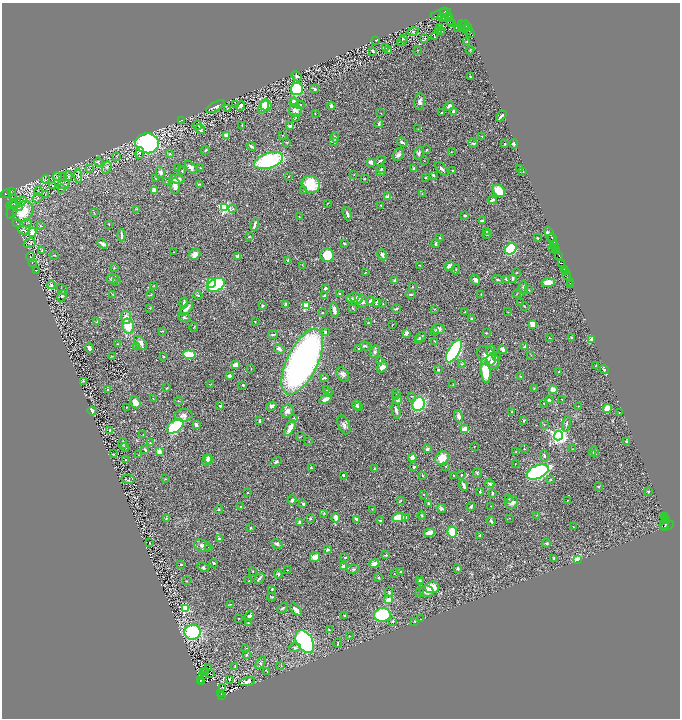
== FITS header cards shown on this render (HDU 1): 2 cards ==
NAXIS1  =                 1356
NAXIS2  =                 1432

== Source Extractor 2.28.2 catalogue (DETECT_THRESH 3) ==
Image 1356 x 1432 px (HDU 1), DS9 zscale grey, zoomed out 1/2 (1 PNG px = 2 x 2 image px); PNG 682 x 720 px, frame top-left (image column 1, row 1431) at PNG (2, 3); each listed source drawn as its Kron ellipse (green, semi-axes under 4 px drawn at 4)
Background 0.501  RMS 0.027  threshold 0.0798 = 3 sigma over >= 5 px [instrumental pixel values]
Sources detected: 554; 36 cannot appear on this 1/2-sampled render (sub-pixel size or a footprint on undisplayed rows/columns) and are neither listed nor drawn; of the other 518, the 500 brightest by FLUX_AUTO listed and drawn (18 fainter detections omitted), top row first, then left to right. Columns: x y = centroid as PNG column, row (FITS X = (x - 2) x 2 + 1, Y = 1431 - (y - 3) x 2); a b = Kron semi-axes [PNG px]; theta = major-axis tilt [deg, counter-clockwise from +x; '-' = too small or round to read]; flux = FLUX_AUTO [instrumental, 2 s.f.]
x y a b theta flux
444 13 5 3 - 820
441 14 10 3 18 210
448 16 3 2 - 500
442 17 4 2 - 200
446 17 4 2 - 490
449 18 3 2 - 17
450 21 2 1 - 120
451 23 2 1 - 54
464 25 5 3 - 590
462 26 6 4 -85 900
440 28 2 2 - 2.6
457 28 3 2 - 200
465 29 3 2 - 340
468 29 6 4 84 510
438 30 3 2 - 2.7
413 31 6 3 13 8.2
442 31 2 1 - 1.5
471 33 2 1 - 68
434 37 2 2 - 1.5
425 38 3 3 - 4
403 39 3 3 - 5
375 40 4 2 - 2.1
402 41 5 3 - 5.9
467 41 4 2 - 4
385 48 3 3 - 6.1
417 50 3 2 - 2.3
470 50 4 3 - 3.9
372 51 4 3 - 11
389 51 3 3 - 3.1
297 76 5 4 - 5.8
470 76 3 2 - 3.5
297 89 6 6 - 450
315 89 4 3 - 8.9
294 102 5 3 - 40
420 102 8 5 82 19
236 104 3 3 - 4
266 105 6 5 - 57
300 105 5 3 - 7.5
240 106 5 3 - 23
331 106 4 3 - 13
449 106 5 4 - 15
215 107 10 4 28 18
264 107 7 4 56 100
227 109 2 1 - 1.6
295 111 7 6 - 33
454 112 3 3 - 21
381 113 3 2 - 2
442 113 3 2 - 3.5
315 114 3 2 - 1.8
501 116 6 2 43 14
296 117 2 2 - 2.4
182 120 3 2 - 1.9
379 124 4 3 - 9.8
198 125 4 3 - 7.2
242 126 4 2 - 4.7
290 126 3 3 - 11
200 129 5 3 - 35
418 129 3 2 - 1.6
283 135 3 2 - 2.4
226 136 4 3 - 55
482 136 2 2 - 1.8
335 137 5 3 - 12
287 142 4 3 - 5.6
334 142 4 3 - 13
402 142 5 2 - 8.6
147 143 12 10 -6 930
473 143 5 3 - 6.4
505 144 2 2 - 3.7
514 144 4 3 - 6.5
252 146 4 2 - 17
205 150 4 2 - 5.3
426 150 3 3 - 4.7
451 152 3 2 - 2.7
140 153 6 4 85 8.9
419 153 7 4 75 10
170 154 3 3 - 5.8
398 155 6 5 - 18
117 156 3 1 - 1.6
269 161 15 7 18 440
380 161 5 2 - 7.1
424 161 3 2 - 1.7
98 162 4 3 - 4.4
370 162 3 3 - 30
107 167 6 3 71 11
191 167 8 4 -52 23
90 168 2 2 - 1.9
177 168 2 2 - 2.8
200 168 2 1 - 2.5
381 168 4 3 - 3.9
414 169 4 3 - 10
442 169 8 3 -50 14
520 169 4 2 - 5.7
182 171 3 2 - 3.6
381 171 5 4 - 9
452 171 3 2 - 4
160 172 6 4 -77 17
523 172 2 2 - 2.3
354 175 2 2 - 2.1
433 175 4 3 - 6.6
63 176 2 2 - 2.3
68 176 4 2 - 4.6
78 176 7 4 -81 11
288 176 2 2 - 3.8
57 177 4 4 - 12
425 178 2 2 - 6.2
156 179 2 2 - 1.9
177 179 8 4 -6 35
364 179 3 2 - 5
46 180 4 1 - 2.6
166 182 3 2 - 2.5
199 184 3 2 - 2.9
311 184 9 8 - 160
52 185 4 2 - 4.4
63 185 6 3 21 8.3
175 186 8 5 90 23
61 189 3 2 - 2.7
38 191 5 1 - 2.6
154 191 4 3 - 36
304 191 3 2 - 2.6
499 191 7 5 -44 74
11 192 3 2 - 2.9
422 193 3 2 - 2.1
6 194 5 3 - 4.3
45 195 2 2 - 2
387 197 3 3 - 24
38 198 5 4 - 9.3
14 199 3 2 - 3.4
492 200 5 2 - 11
13 203 8 4 28 13
18 203 9 4 24 20
328 203 2 2 - 1.8
381 205 2 2 - 3.6
16 206 7 3 -24 10
225 208 4 3 - 850
137 209 3 2 - 2.8
233 209 3 3 - 4.4
12 210 9 5 67 13
23 211 11 9 47 150
94 213 4 2 - 2.8
347 214 7 3 -73 10
465 216 3 2 - 8
299 217 2 2 - 2.1
482 221 4 2 - 7.4
16 222 3 2 - 1.9
27 223 4 3 - 4.4
109 224 2 1 - 2.4
254 225 6 2 74 21
41 226 3 2 - 3.1
24 230 6 2 -13 4.6
486 231 3 2 - 5.3
32 232 4 3 - 110
550 234 8 3 -64 280
121 235 6 2 -88 11
487 235 5 2 - 4.4
249 237 2 2 - 4.9
440 237 3 2 - 5
537 238 3 2 - 4.2
552 239 6 2 -69 590
30 243 6 3 29 9.6
344 243 2 2 - 5.3
436 243 4 3 - 8.5
103 244 6 2 -30 19
554 246 4 2 - 60
553 248 2 1 - 13
555 248 4 2 - 43
511 249 6 5 - 300
42 250 4 2 - 2.8
557 251 4 2 - 160
174 252 3 2 - 2.1
195 254 6 5 - 26
54 255 4 2 - 4.4
327 255 7 6 - 110
382 255 6 3 -62 14
559 255 4 2 - 150
238 256 4 3 - 15
30 257 5 2 - 3.2
288 260 3 2 - 13
32 263 2 2 - 1.7
562 263 3 1 - 220
302 265 2 2 - 1.7
419 265 3 2 - 1.6
449 266 5 4 - 17
114 267 2 2 - 2.7
564 269 2 1 - 29
456 270 5 2 - 3.1
36 271 3 1 - 1.6
565 271 2 1 - 7.7
517 272 3 2 - 3.1
365 273 2 2 - 2.3
567 275 4 2 - 380
513 278 4 3 - 8.1
112 279 6 4 1 8.9
506 279 4 3 - 7.6
395 280 2 2 - 35
475 280 5 4 - 21
498 280 5 2 - 6.6
116 282 3 2 - 2.8
211 283 5 4 - 95
548 283 6 4 1 42
570 283 2 1 - 5.6
52 285 4 3 - 7.9
154 285 2 2 - 1.6
216 285 9 6 29 540
571 285 2 2 - 81
412 287 2 2 - 4.5
325 288 3 2 - 12
523 288 6 3 -87 9.2
62 289 6 2 -43 6
528 290 3 2 - 2.9
112 294 3 2 - 2.7
339 294 3 2 - 4.8
411 294 5 2 - 6.3
481 294 2 1 - 2.1
517 294 4 2 - 3
150 295 4 3 - 5.2
198 295 4 3 - 6.8
62 296 6 4 67 12
324 296 3 2 - 7.3
351 298 5 3 - 25
356 298 7 5 -31 23
370 301 4 3 - 11
362 302 6 5 - 17
184 303 5 2 - 7.8
377 303 3 2 - 23
520 303 3 2 - 1.7
285 304 4 4 - 7.9
383 304 2 2 - 2.6
262 306 2 2 - 18
306 306 3 3 - 220
524 306 3 2 - 3.5
150 308 3 2 - 1.8
353 308 3 2 - 6.5
186 309 9 3 48 28
396 309 4 2 - 6.9
434 309 3 2 - 2.8
334 310 8 3 -80 22
465 312 3 2 - 4.1
508 312 3 2 - 1.8
322 313 3 2 - 2.7
126 317 7 5 -82 32
184 318 6 3 -25 6.6
472 319 3 3 - 11
97 322 3 3 - 4.5
255 322 2 2 - 2.7
368 323 2 2 - 2.9
533 324 3 3 - 73
392 325 4 2 - 1.9
128 326 7 6 - 85
194 327 4 2 - 3.3
438 329 6 5 - 17
162 331 3 2 - 2.8
434 331 2 2 - 14
325 332 4 3 - 7.3
406 333 4 3 - 15
486 333 2 2 - 5.1
273 335 5 2 - 6.3
421 337 5 3 - 11
549 338 2 2 - 1.9
571 338 3 2 - 5.1
419 340 4 2 - 11
592 340 4 3 - 25
435 341 3 2 - 2.7
140 343 8 5 -48 29
117 344 3 2 - 2.5
365 346 5 3 - 6.8
524 346 4 2 - 7.4
137 347 4 3 - 8.7
89 348 4 3 - 23
279 349 5 3 - 23
358 349 2 2 - 12
503 350 4 3 - 18
454 351 13 5 60 1100
491 351 5 3 - 12
375 352 7 4 64 11
189 355 6 4 -8 130
531 355 2 1 - 1.6
112 356 4 1 - 2.1
163 356 2 2 - 2.9
487 356 11 8 -50 46
496 357 3 3 - 4.9
380 361 3 2 - 4.1
493 361 8 7 - 39
302 362 36 15 64 2300
462 364 4 3 - 3.8
235 365 4 3 - 47
596 365 3 2 - 2.1
382 367 6 4 51 26
251 368 4 2 - 3
438 369 3 3 - 6.8
604 370 5 3 - 6.8
485 371 12 5 -84 140
559 372 3 3 - 6.4
343 374 8 5 -57 18
230 376 3 3 - 17
520 376 3 1 - 2.3
325 378 4 3 - 6.2
83 381 4 3 - 4.4
210 384 2 2 - 2.2
243 385 2 2 - 5.7
453 385 3 2 - 4
167 388 3 2 - 4
327 389 3 3 - 5.9
534 389 3 2 - 2.2
108 390 3 3 - 7.3
553 390 4 3 - 53
329 393 3 3 - 7.1
397 394 3 2 - 9.4
412 396 2 2 - 2.3
395 397 3 2 - 2.8
153 399 2 2 - 2
325 399 6 3 33 42
398 400 4 4 - 16
549 400 4 3 - 6.8
562 400 4 2 - 4.2
178 401 4 2 - 2.7
135 402 6 5 - 39
544 403 2 1 - 2.5
419 404 7 6 - 360
357 405 5 4 - 10
220 406 2 2 - 18
271 406 5 4 - 13
358 406 3 3 - 4.5
578 406 3 2 - 1.8
126 407 2 2 - 4.7
607 408 4 4 - 59
396 410 8 3 -78 13
92 411 4 3 - 24
287 411 7 5 54 23
512 412 3 2 - 3.5
619 413 2 2 - 2
184 415 9 6 2 19
458 416 6 4 -75 18
294 419 3 2 - 9.1
524 420 3 2 - 5.8
260 421 4 2 - 7.6
566 424 8 3 78 11
196 425 4 3 - 17
344 425 10 5 -67 17
544 425 3 2 - 3.4
175 426 9 5 35 320
290 428 9 3 62 59
464 429 3 2 - 60
110 431 2 2 - 24
143 435 2 2 - 3.4
559 436 5 4 - 2200
301 437 4 2 - 2.7
309 441 3 2 - 2
626 441 4 3 - 8.1
123 443 5 3 - 9.4
150 443 3 3 - 4.2
125 447 4 2 - 4.4
474 447 3 2 - 2.1
145 449 4 2 - 4.3
427 449 4 3 - 11
524 449 3 2 - 3
572 449 3 2 - 1.7
159 452 2 2 - 97
516 452 3 2 - 2.5
594 452 5 4 - 7.9
593 453 3 3 - 3.4
113 454 2 2 - 2.7
139 455 2 1 - 1.6
544 456 6 3 -81 7.2
412 458 4 4 - 24
442 458 7 6 - 69
209 459 4 3 - 16
125 460 3 2 - 4.1
207 460 6 4 70 25
276 462 6 3 38 11
515 464 2 1 - 1.9
445 466 3 2 - 2.9
414 467 3 3 - 9.1
311 468 3 2 - 6.5
374 468 3 3 - 5.1
538 472 11 6 24 1100
477 473 5 3 - 5.2
343 475 2 2 - 8.8
453 475 2 1 - 2.7
461 475 3 2 - 5.4
422 476 3 2 - 3.2
128 479 7 1 -8 2.5
165 479 3 2 - 3.1
550 480 4 3 - 4
490 484 4 3 - 12
464 486 5 2 - 20
599 486 3 2 - 3.6
480 491 4 2 - 5.1
648 492 4 3 - 4.8
248 493 2 2 - 2.4
492 493 3 3 - 8.3
424 494 2 2 - 4.3
508 499 2 2 - 3.5
292 500 4 4 - 13
401 500 3 2 - 3
567 500 3 2 - 3
429 503 4 3 - 7.7
512 503 7 6 - 31
303 504 3 2 - 12
471 506 4 3 - 5.5
491 506 2 1 - 1.9
240 507 3 3 - 4.2
441 508 5 4 - 10
372 509 2 2 - 2.1
219 510 4 3 - 4.7
324 513 3 3 - 4.6
422 515 4 2 - 4.1
537 515 2 2 - 1.9
405 517 2 2 - 31
664 517 2 2 - 18
166 518 3 2 - 3.9
310 518 2 2 - 7.6
336 518 5 3 - 41
399 518 7 4 6 110
509 518 3 2 - 2
357 519 3 2 - 31
665 519 2 1 - 14
380 521 3 2 - 6.1
491 521 5 3 - 11
666 521 2 1 - 73
300 523 3 3 - 16
664 524 4 3 - 210
667 526 7 2 24 240
573 527 3 2 - 2.3
250 528 2 2 - 4.5
452 532 6 4 -81 99
429 533 5 4 - 35
480 535 2 2 - 5.9
219 539 4 3 - 11
150 543 3 1 - 1.8
546 543 4 3 - 6.8
277 544 6 3 -28 13
202 546 8 5 -22 19
209 548 3 2 - 5
328 550 2 2 - 15
386 555 4 3 - 3.9
315 557 5 4 - 30
345 557 3 2 - 5.8
554 558 2 2 - 7.9
578 559 3 2 - 410
213 563 4 3 - 7.3
181 564 3 3 - 4.1
374 564 5 4 - 24
203 567 6 4 -23 8.2
344 567 3 3 - 46
458 568 4 3 - 9.9
353 569 6 3 12 6.5
287 570 2 1 - 1.8
401 571 2 2 - 4.8
253 572 2 2 - 2.3
278 574 4 3 - 9
394 574 2 2 - 2.2
378 577 3 3 - 7.6
259 578 6 3 45 12
420 580 4 3 - 4.4
186 581 2 2 - 2.4
249 581 2 1 - 2
421 582 3 2 - 4.6
432 587 7 6 - 96
272 589 3 2 - 4.7
427 591 7 6 - 27
389 592 5 3 - 6.9
420 593 4 3 - 3.7
272 597 4 2 - 3.6
388 600 3 3 - 52
231 604 3 2 - 2.5
282 608 6 3 37 8.2
185 609 3 3 - 340
296 610 7 3 -48 32
382 615 8 6 4 420
249 616 5 4 - 13
345 616 3 2 - 3.9
239 618 2 2 - 1.8
420 619 2 2 - 1.8
393 621 3 3 - 8
415 621 4 3 - 4.8
248 623 4 2 - 3.5
329 629 3 2 - 2.4
193 632 8 7 - 370
349 636 2 1 - 1.7
305 642 12 8 -58 1400
338 643 4 2 - 4.8
295 648 6 3 3 8.5
246 649 3 3 - 3.5
246 655 4 3 - 6.8
261 663 7 4 54 11
235 666 3 2 - 3.8
281 666 3 2 - 2.4
209 668 2 1 - 41
203 672 2 1 - 1.8
206 672 2 1 - 2.1
267 672 4 1 - 2
210 674 3 1 - 2
202 675 2 1 - 3.5
230 679 2 1 - 52
200 681 2 1 - 23
202 681 3 1 - 12
247 682 8 4 10 17
223 687 2 1 - 3.4
221 693 2 2 - 20
222 695 2 2 - 14
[18 fainter detections neither listed nor drawn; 36 sub-pixel or undisplayed-footprint detections neither listed nor drawn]